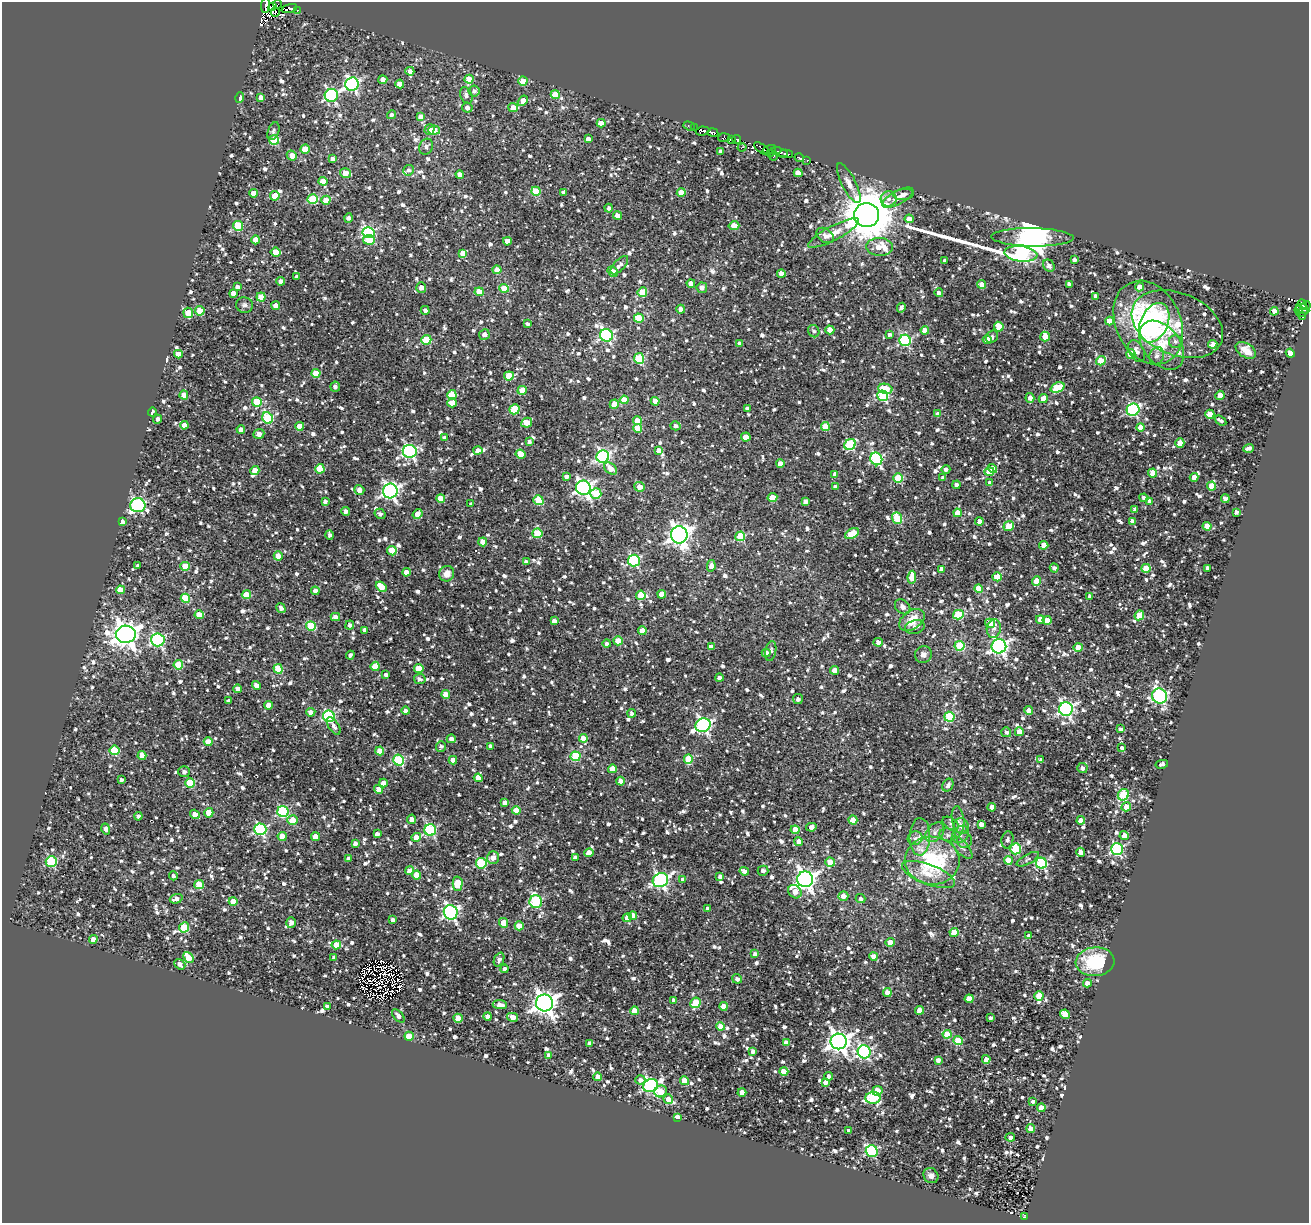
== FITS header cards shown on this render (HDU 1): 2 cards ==
NAXIS1  =                 1307
NAXIS2  =                 1221

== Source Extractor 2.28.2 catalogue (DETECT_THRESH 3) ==
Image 1307 x 1221 px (HDU 1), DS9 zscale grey, 1 PNG px = 1 image px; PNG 1311 x 1225 px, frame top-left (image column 1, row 1221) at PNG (2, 2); each listed source drawn as its Kron ellipse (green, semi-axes under 4 px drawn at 4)
Background 0.881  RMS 0.71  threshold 2.12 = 3 sigma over >= 5 px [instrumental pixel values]
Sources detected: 1555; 20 with non-positive FLUX_AUTO (blend fragments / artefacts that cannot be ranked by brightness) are neither listed nor drawn; of the other 1535, the 500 brightest by FLUX_AUTO listed and drawn (1035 fainter detections omitted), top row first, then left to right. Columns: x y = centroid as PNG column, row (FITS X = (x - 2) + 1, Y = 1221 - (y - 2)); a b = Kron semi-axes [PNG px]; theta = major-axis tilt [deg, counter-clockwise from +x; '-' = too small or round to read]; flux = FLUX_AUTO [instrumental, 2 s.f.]
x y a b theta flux
277 4 4 2 - 230
265 5 7 3 84 1400
272 6 3 3 - 960
289 9 8 4 16 970
298 10 4 3 - 240
275 12 4 3 - 340
410 71 4 4 - 230
469 79 4 4 - 810
383 80 4 4 - 510
523 81 4 4 - 810
352 84 7 6 - 11000
400 84 4 4 - 610
474 91 5 5 - 170
331 95 7 6 - 6800
466 95 8 6 -69 160
555 95 4 4 - 1400
261 97 4 4 - 490
240 98 5 4 - 160
523 101 5 4 - 520
467 108 5 5 - 210
513 108 5 4 - 540
391 115 5 4 - 190
421 116 4 4 - 450
601 123 4 4 - 430
689 126 6 3 -19 160
694 128 4 3 - 210
429 130 5 5 - 250
434 130 5 4 - 910
273 131 9 5 70 150
702 131 7 4 7 1800
713 133 5 4 - 2600
724 138 6 4 4 390
588 139 4 4 - 230
737 139 5 3 - 490
274 140 5 4 - 2200
731 140 4 2 - 210
426 147 8 6 64 160
742 148 4 2 - 170
305 149 4 4 - 890
762 149 9 2 -37 580
769 149 7 3 17 580
721 152 4 4 - 230
779 152 9 3 -16 470
771 153 3 2 - 160
786 154 7 4 -1 1200
292 156 5 5 - 580
774 156 4 2 - 220
799 158 4 3 - 510
332 159 4 4 - 240
807 160 3 3 - 180
409 170 5 5 - 140
346 173 6 4 -14 790
798 173 4 4 - 610
460 175 4 4 - 410
323 181 4 4 - 820
849 183 22 7 -63 410
536 191 4 4 - 1600
563 192 4 3 - 170
254 193 4 4 - 830
681 193 4 4 - 630
904 195 10 5 4 170
275 196 5 4 - 980
898 198 17 6 28 330
313 199 5 5 - 2200
889 199 8 7 - 230
326 200 4 4 - 990
609 208 4 4 - 150
866 215 12 12 - 220000
617 216 4 4 - 510
349 218 5 4 - 170
909 219 4 4 - 490
238 226 5 5 - 2300
734 226 5 4 - 720
369 233 6 5 - 6300
833 233 28 7 27 580
825 235 9 6 -34 180
1032 237 41 9 -1 86000
256 240 4 4 - 600
369 240 6 5 - 1100
507 241 4 4 - 370
880 247 13 9 -4 1000
276 252 5 4 - 740
463 253 4 4 - 440
1021 254 16 7 -7 9300
1074 260 4 4 - 170
945 261 4 3 - 170
619 265 11 5 47 210
1049 266 6 5 - 190
497 270 4 4 - 460
613 271 5 4 - 540
781 273 4 4 - 400
297 277 4 4 - 170
280 281 4 4 - 190
691 283 4 4 - 340
982 284 4 4 - 390
1069 284 4 4 - 170
237 287 4 4 - 200
421 287 5 5 - 310
1139 287 4 4 - 500
504 288 4 4 - 920
702 288 5 5 - 220
479 292 4 4 - 710
642 292 5 4 - 1300
233 293 4 4 - 520
939 293 4 4 - 240
1096 296 4 4 - 240
261 297 4 4 - 1100
1302 304 5 3 - 390
245 305 8 7 - 160
1306 305 4 3 - 380
276 306 4 4 - 540
901 308 5 4 - 160
681 309 4 4 - 420
1303 309 7 4 -25 560
425 310 4 4 - 170
1299 310 4 3 - 780
200 311 5 4 - 1200
1274 311 4 4 - 990
1302 312 6 3 13 640
188 313 5 4 - 870
1303 316 3 3 - 150
639 318 5 4 - 1400
1109 321 4 4 - 800
1148 323 44 32 -64 8000
1154 323 21 13 65 3200
527 324 4 3 - 140
1177 324 48 31 -22 1900
999 327 5 4 - 1000
830 330 4 4 - 810
925 330 4 4 - 500
814 331 6 5 - 140
484 334 5 5 - 240
889 334 3 3 - 140
606 335 6 6 - 7800
992 337 6 5 - 140
1045 337 5 4 - 950
426 340 5 4 - 2200
905 340 6 5 - 5400
987 340 4 4 - 950
1175 342 6 6 - 150
740 344 4 3 - 190
1213 344 5 4 - 320
1162 345 28 18 -52 2800
1246 350 11 7 -31 540
1137 351 12 7 -62 300
1290 353 5 4 - 670
178 354 4 4 - 590
1131 354 4 4 - 1200
1157 356 9 7 72 160
639 358 5 5 - 3100
1101 361 5 4 - 1400
316 373 4 4 - 860
509 376 5 4 - 1500
335 387 5 5 - 160
1057 387 7 5 23 2000
885 389 7 5 -10 1600
522 390 5 4 - 970
184 395 4 4 - 440
452 395 5 4 - 1200
1220 395 4 4 - 870
883 396 5 5 - 3400
1030 398 5 4 - 280
1043 399 5 4 - 800
624 400 4 4 - 890
655 401 4 4 - 650
257 402 5 5 - 1800
452 403 5 4 - 650
614 404 5 4 - 800
514 409 5 5 - 2200
747 409 4 3 - 200
1133 410 6 6 - 6100
152 412 4 3 - 180
938 414 4 4 - 320
1210 414 4 4 - 870
268 418 6 5 - 3200
157 419 4 4 - 160
1221 420 6 3 -35 140
637 421 4 4 - 680
527 423 5 4 - 770
184 425 4 4 - 380
300 426 4 4 - 740
675 426 5 4 - 140
825 426 4 4 - 1200
1141 427 4 4 - 620
637 428 4 4 - 830
241 429 4 4 - 220
259 434 5 4 - 410
746 437 5 4 - 720
444 438 4 4 - 180
529 442 4 3 - 150
1180 443 4 4 - 890
850 444 6 5 - 3900
1248 448 6 4 20 140
478 450 4 4 - 260
659 450 4 4 - 440
410 451 7 6 - 9000
520 454 5 4 - 850
603 457 6 6 - 9500
876 459 6 6 - 6000
780 464 4 4 - 350
992 468 5 4 - 260
320 469 5 5 - 960
611 469 7 5 -41 440
946 469 4 4 - 140
255 471 4 4 - 770
989 472 5 4 - 820
1153 473 4 4 - 980
835 474 4 4 - 200
566 477 4 3 - 160
1194 477 4 4 - 400
898 478 5 4 - 2400
943 478 4 3 - 190
990 483 4 4 - 180
957 485 4 4 - 230
1212 486 4 4 - 880
639 487 5 5 - 440
835 487 4 3 - 190
583 488 7 7 - 15000
359 490 5 4 - 340
390 491 7 7 - 14000
596 494 5 5 - 1800
441 498 4 4 - 800
772 498 5 4 - 900
1144 498 4 4 - 170
1225 499 4 4 - 180
538 500 5 4 - 1900
325 501 4 4 - 160
805 501 4 4 - 230
1150 501 4 4 - 340
471 504 4 3 - 150
138 505 7 7 - 8100
1135 509 4 4 - 170
345 511 4 4 - 210
1236 512 4 4 - 170
957 513 4 4 - 820
380 514 6 5 - 150
418 514 5 4 - 520
897 518 6 5 - 2200
979 521 4 4 - 330
1133 521 4 4 - 240
122 522 4 4 - 210
1009 526 5 5 - 1200
1207 526 4 4 - 660
537 533 5 4 - 2000
852 534 7 4 30 1600
330 535 4 3 - 140
679 535 8 8 - 30000
740 536 5 5 - 2500
483 542 4 4 - 680
1044 545 4 4 - 790
392 551 5 4 - 1300
278 556 4 4 - 590
634 561 6 6 - 5500
526 562 4 4 - 230
138 566 4 3 - 160
185 566 4 4 - 1200
711 566 5 4 - 280
1054 568 4 3 - 150
1146 568 4 4 - 1300
1207 568 3 3 - 190
942 569 4 4 - 320
406 572 4 4 - 440
447 574 8 7 - 430
912 577 6 4 81 940
997 577 4 4 - 1000
1036 581 5 4 - 960
381 587 6 4 -41 880
979 588 4 4 - 880
121 590 4 4 - 940
315 591 4 4 - 280
662 594 4 4 - 970
246 595 5 4 - 940
641 595 5 4 - 1000
1090 596 4 3 - 190
185 598 5 4 - 1800
903 607 8 6 -43 230
281 608 5 4 - 170
199 615 4 4 - 810
958 615 5 5 - 2400
1139 615 5 4 - 1100
335 617 5 4 - 360
912 620 14 9 34 860
1040 620 4 4 - 440
1047 620 4 4 - 720
554 621 4 4 - 260
990 623 5 4 - 830
350 625 4 4 - 160
311 626 5 4 - 2200
915 627 10 6 16 230
994 628 9 7 78 230
365 630 4 4 - 250
642 631 4 4 - 530
126 634 10 8 -2 51000
158 640 6 6 - 7600
618 641 4 4 - 1000
878 642 4 4 - 220
607 644 4 4 - 140
959 646 5 5 - 2800
999 646 7 7 - 15000
711 647 4 4 - 390
1078 647 4 4 - 730
771 651 10 5 78 140
766 653 4 4 - 290
923 654 9 8 - 250
350 655 4 3 - 140
178 665 5 4 - 1700
375 666 4 4 - 790
419 668 4 4 - 1000
278 669 5 4 - 1300
835 670 4 4 - 780
386 675 4 3 - 170
719 678 4 3 - 180
420 679 6 5 - 140
257 685 4 4 - 310
238 689 4 4 - 310
446 694 4 4 - 670
1159 696 7 7 - 8700
798 699 5 5 - 160
229 701 4 4 - 170
268 705 4 4 - 590
1066 709 7 7 - 12000
1029 710 4 4 - 310
406 711 4 4 - 210
311 712 4 4 - 270
632 713 4 4 - 160
329 716 6 6 - 5400
949 717 5 5 - 2800
703 725 7 7 - 12000
334 726 10 5 -57 170
1120 729 4 3 - 150
1006 732 5 5 - 140
1019 732 4 4 - 830
583 738 4 4 - 820
451 739 4 4 - 230
208 742 4 4 - 610
490 746 4 4 - 210
441 747 5 5 - 140
1122 748 4 3 - 160
114 750 5 5 - 2400
380 751 4 4 - 780
142 755 4 4 - 630
575 756 5 5 - 2600
688 759 5 4 - 1700
399 760 6 5 - 3600
453 760 4 4 - 470
1041 760 4 3 - 200
1162 764 6 4 11 160
1082 768 5 5 - 190
612 769 4 4 - 840
184 772 6 5 - 170
478 778 4 4 - 820
121 780 4 4 - 160
620 781 4 4 - 450
190 783 5 4 - 1900
383 783 4 4 - 600
948 785 7 5 58 190
378 789 4 4 - 610
1123 795 6 5 - 2800
505 803 4 4 - 310
992 807 4 4 - 400
1126 807 5 4 - 860
516 810 4 4 - 720
283 811 5 5 - 4600
209 813 5 4 - 830
195 814 5 4 - 490
138 816 4 4 - 150
411 819 5 4 - 360
958 819 13 6 -81 210
292 820 5 4 - 1000
853 820 4 4 - 890
1081 820 4 4 - 490
950 823 9 5 -35 150
981 824 4 4 - 280
961 826 8 7 - 260
811 827 5 4 - 250
106 829 6 4 -75 180
260 829 6 6 - 5500
430 830 6 6 - 5400
795 830 4 4 - 780
935 832 11 7 47 280
377 834 4 4 - 200
961 834 9 7 48 260
948 835 8 6 -16 170
1124 835 4 4 - 280
282 836 4 4 - 680
316 837 4 4 - 840
416 837 5 4 - 790
920 837 19 10 88 640
915 838 7 6 - 160
1007 840 9 6 80 160
965 841 7 7 - 160
798 842 4 4 - 260
355 843 4 4 - 230
962 847 14 6 -48 250
1016 849 5 5 - 3200
1117 849 6 6 - 6400
1081 852 4 4 - 350
589 853 4 4 - 440
349 858 4 4 - 180
493 858 6 6 - 340
575 858 4 4 - 240
1028 859 12 5 28 150
1008 860 4 4 - 840
51 861 5 5 - 3500
932 861 27 24 -6 4500
830 862 4 4 - 1200
481 863 5 5 - 3600
1041 863 5 5 - 5600
409 871 4 4 - 490
744 871 5 4 - 230
763 871 5 5 - 220
928 874 28 10 -21 870
416 875 4 4 - 860
173 876 4 4 - 150
720 876 4 4 - 170
683 879 4 4 - 240
805 879 8 8 - 28000
660 880 8 6 29 11000
458 884 7 5 89 1400
199 885 4 4 - 1400
795 892 7 6 - 480
843 896 5 5 - 310
176 899 6 4 18 240
861 899 5 4 - 140
233 901 4 4 - 650
536 902 6 6 - 4700
708 909 4 3 - 140
451 912 7 7 - 10000
633 916 4 4 - 610
627 918 4 4 - 680
393 920 4 3 - 210
291 923 5 4 - 270
504 923 5 4 - 740
519 926 4 4 - 710
184 927 5 5 - 2000
954 932 4 4 - 1000
1029 935 4 3 - 150
93 939 4 4 - 280
890 942 4 4 - 680
336 945 5 4 - 980
755 954 4 4 - 200
873 956 4 4 - 390
188 957 6 4 -49 970
334 957 3 3 - 140
499 960 7 5 69 190
1095 962 19 14 6 2600
180 964 6 4 -40 250
505 969 4 4 - 190
737 979 5 4 - 160
1087 983 4 4 - 330
887 993 4 4 - 400
1039 996 5 4 - 980
969 999 4 4 - 820
674 1000 4 4 - 240
544 1003 8 8 - 39000
696 1003 6 5 - 1900
500 1005 7 4 -5 360
327 1006 4 3 - 150
724 1006 4 4 - 620
920 1010 4 4 - 590
634 1011 4 4 - 690
1065 1014 5 4 - 730
398 1016 8 4 -49 240
488 1016 4 4 - 260
513 1017 5 4 - 460
458 1018 4 4 - 830
991 1018 3 3 - 150
720 1026 4 4 - 790
947 1034 4 4 - 890
409 1036 4 4 - 1500
839 1041 8 8 - 32000
958 1041 5 4 - 1500
786 1042 4 4 - 360
589 1043 4 4 - 190
753 1051 4 4 - 180
864 1052 7 6 - 7700
549 1055 4 4 - 250
986 1059 4 4 - 460
938 1060 4 4 - 220
784 1071 4 4 - 890
829 1076 4 4 - 150
598 1077 4 4 - 500
640 1080 5 4 - 180
685 1081 4 4 - 770
825 1082 4 4 - 240
651 1085 7 6 - 11000
661 1091 6 5 - 940
877 1091 5 4 - 840
742 1092 4 4 - 490
873 1098 7 5 0 4200
668 1099 5 4 - 600
1033 1101 4 3 - 150
1041 1108 4 4 - 830
677 1117 4 4 - 940
1031 1129 4 4 - 430
849 1131 4 4 - 210
1010 1137 5 4 - 180
872 1151 6 5 - 5400
931 1176 8 7 - 250
1024 1217 3 3 - 1400
At the frame edge (FLAGS 8, measured only in part): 1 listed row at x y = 265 5
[1035 fainter detections neither listed nor drawn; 20 non-positive-flux detections neither listed nor drawn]